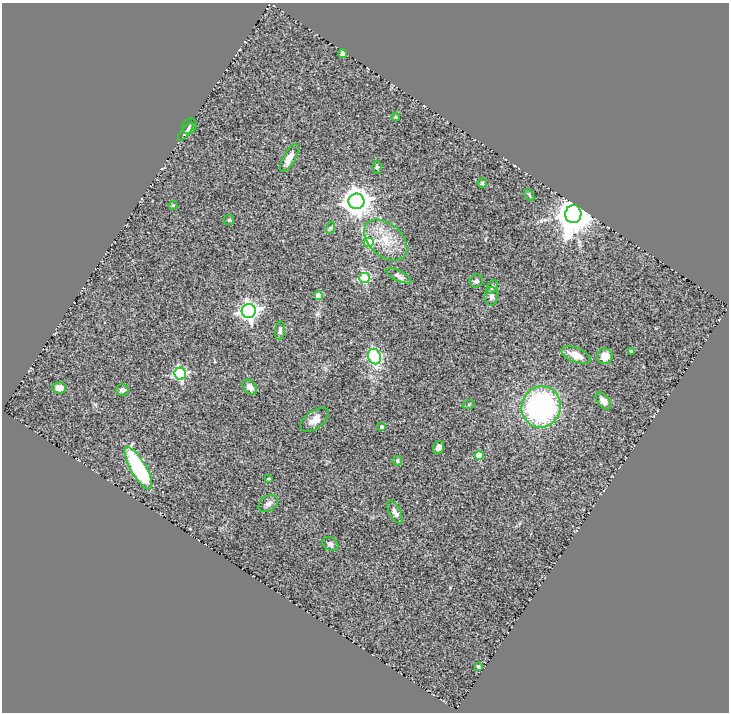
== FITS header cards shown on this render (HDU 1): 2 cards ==
NAXIS1  =                  727
NAXIS2  =                  710

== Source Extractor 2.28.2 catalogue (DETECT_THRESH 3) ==
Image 727 x 710 px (HDU 1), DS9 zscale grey, 1 PNG px = 1 image px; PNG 731 x 714 px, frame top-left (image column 1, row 710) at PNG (2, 3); each listed source drawn as its Kron ellipse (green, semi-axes under 4 px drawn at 4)
Background 0.726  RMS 0.072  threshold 0.216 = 3 sigma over >= 5 px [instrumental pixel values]
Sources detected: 45; all 45 listed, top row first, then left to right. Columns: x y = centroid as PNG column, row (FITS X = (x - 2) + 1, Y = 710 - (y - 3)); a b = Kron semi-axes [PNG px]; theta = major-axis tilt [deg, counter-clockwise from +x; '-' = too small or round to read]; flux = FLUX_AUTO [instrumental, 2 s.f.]
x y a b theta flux
343 54 4 4 - 65
396 117 4 4 - 4.6
189 126 8 7 - 16
186 132 11 4 51 14
289 158 15 6 60 37
377 167 7 4 -85 9.2
482 183 5 4 - 6.6
529 195 6 3 -55 6.2
357 201 8 8 - 5700
173 205 4 4 - 4.6
573 214 9 8 - 12000
229 220 5 5 - 6.7
330 228 6 4 71 6.9
386 240 25 16 -41 120
369 242 5 5 - 240
399 276 13 5 -26 17
365 278 5 5 - 410
476 281 7 6 - 14
492 287 7 5 60 12
319 296 4 4 - 81
491 296 9 6 88 20
249 311 7 7 - 2100
280 331 9 5 82 12
631 352 3 3 - 12
576 355 15 7 -22 53
605 356 8 7 - 48
374 357 8 6 -68 420
180 374 6 5 - 610
250 387 8 6 -47 29
59 388 7 5 -1 42
122 390 6 6 - 16
603 401 10 6 -50 29
469 404 6 4 19 6.9
541 407 21 19 75 850
315 420 16 8 35 39
382 427 4 4 - 16
439 447 7 5 66 19
479 456 4 4 - 130
397 461 5 5 - 8.6
138 468 24 7 -60 470
268 479 4 2 - 4.6
268 504 10 7 35 21
395 512 13 5 -62 21
330 544 8 6 -33 12
478 667 4 3 - 6.5